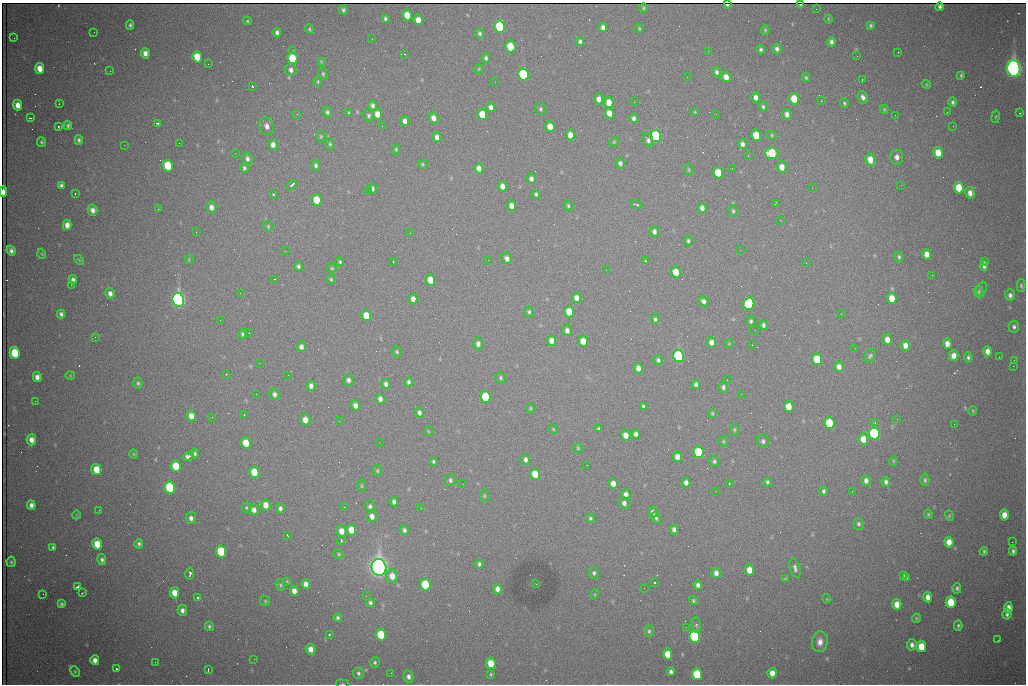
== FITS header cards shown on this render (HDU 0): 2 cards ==
NAXIS1  =                 1024 /fastest changing axis
NAXIS2  =                  682 /next to fastest changing axis

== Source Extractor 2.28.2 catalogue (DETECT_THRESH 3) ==
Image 1024 x 682 px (HDU 0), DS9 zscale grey, 1 PNG px = 1 image px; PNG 1028 x 686 px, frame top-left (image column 1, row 682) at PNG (2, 3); each listed source drawn as its Kron ellipse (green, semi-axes under 4 px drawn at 4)
Background 1940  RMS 26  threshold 78.9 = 3 sigma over >= 5 px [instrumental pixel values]
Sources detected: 430; all 430 listed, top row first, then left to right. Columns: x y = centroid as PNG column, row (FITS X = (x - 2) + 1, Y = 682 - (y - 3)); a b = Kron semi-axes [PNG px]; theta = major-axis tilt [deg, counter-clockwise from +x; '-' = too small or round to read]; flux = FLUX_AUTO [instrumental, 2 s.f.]
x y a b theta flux
727 5 3 2 - 1.7e+03
800 5 3 2 - 1.2e+03
940 7 4 3 - 3.0e+03
643 8 5 4 - 2.2e+03
816 9 2 2 - 8.1e+02
343 10 5 4 - 3.3e+03
407 15 5 5 - 2.8e+04
385 19 4 3 - 3.3e+03
828 19 5 3 - 1.6e+03
418 20 5 4 - 1.6e+04
247 21 4 3 - 2.1e+03
130 25 4 3 - 3.2e+03
871 25 3 3 - 2.8e+03
500 26 6 5 - 2.1e+05
603 27 5 4 - 7.2e+03
639 28 4 3 - 1.9e+03
309 29 5 4 - 2.5e+03
765 30 5 4 - 2.1e+03
94 32 2 2 - 1.2e+03
277 33 5 4 - 5.6e+03
480 33 5 4 - 3.7e+03
14 38 3 2 - 1.6e+03
372 39 2 2 - 1.1e+03
580 42 4 4 - 4.6e+03
831 42 4 4 - 5.7e+03
510 47 6 5 - 6.5e+04
761 49 4 3 - 3.8e+03
777 49 5 4 - 5.3e+03
293 50 2 2 - 9.6e+02
708 51 2 2 - 8.2e+02
898 52 2 2 - 1.1e+03
145 53 5 4 - 9.2e+03
405 54 3 2 - 1.3e+03
857 56 2 2 - 2.3e+03
197 57 6 5 - 3.7e+04
292 58 6 5 - 8.5e+04
486 58 5 4 - 4.3e+03
321 61 4 3 - 1.7e+03
208 64 2 2 - 2.9e+03
40 68 5 4 - 2.0e+04
479 69 4 3 - 1.6e+03
1014 69 8 6 -75 1.4e+06
291 70 6 5 - 6.9e+03
110 71 2 2 - 8.7e+02
717 72 5 4 - 4.6e+03
323 74 6 4 -80 2.7e+03
523 74 6 5 - 2.5e+05
961 75 4 3 - 2.3e+03
687 77 2 2 - 9.8e+02
726 77 5 4 - 1.4e+04
806 78 4 3 - 2.3e+03
862 79 3 2 - 3.9e+03
318 82 5 3 - 2.3e+03
495 82 2 2 - 6.8e+02
926 84 4 3 - 1.6e+03
252 86 3 3 - 9.4e+04
756 97 5 4 - 8.9e+03
863 97 6 4 -66 6.9e+03
599 99 5 4 - 1.1e+04
794 99 6 5 - 4.0e+04
821 101 2 2 - 1.3e+03
609 102 5 4 - 2.3e+04
634 102 2 2 - 1.0e+03
953 102 5 4 - 3.3e+03
844 103 5 4 - 2.9e+03
59 104 2 2 - 1.1e+03
18 105 5 4 - 1.4e+04
373 105 5 4 - 5.3e+03
491 107 5 4 - 7.0e+03
763 107 5 4 - 3.3e+03
541 109 6 5 - 3.4e+03
884 109 4 4 - 1.9e+03
327 112 5 4 - 3.7e+03
695 112 3 3 - 1.6e+03
947 112 2 2 - 3.2e+03
349 113 4 3 - 2.3e+03
609 113 5 4 - 1.6e+04
1020 113 3 2 - 3.3e+03
297 114 3 2 - 2.7e+03
377 114 5 4 - 1.8e+04
482 114 6 5 - 3.8e+04
716 114 2 2 - 8.4e+02
787 114 5 4 - 7.8e+03
895 115 2 2 - 8.2e+02
369 116 6 5 - 3.6e+03
996 117 6 3 81 2.0e+03
30 118 3 2 - 2.2e+03
433 118 5 4 - 1.2e+04
634 118 5 4 - 5.4e+03
405 121 5 4 - 9.3e+03
158 123 4 3 - 6.7e+03
68 125 4 4 - 3.3e+03
58 126 3 3 - 2.0e+03
267 126 9 7 -67 1.1e+04
382 126 2 2 - 1.7e+03
953 126 2 2 - 7.7e+02
550 127 5 4 - 2.1e+04
570 135 5 4 - 1.4e+04
756 135 6 5 - 4.5e+04
772 135 5 4 - 2.3e+03
656 136 6 5 - 2.3e+05
321 137 6 4 88 2.6e+03
437 137 5 4 - 8.8e+03
79 140 5 4 - 3.7e+03
648 140 7 5 -63 4.9e+03
41 142 5 4 - 2.7e+03
614 142 5 4 - 1.9e+03
179 143 2 2 - 3.8e+03
330 144 5 4 - 2.6e+03
742 144 5 4 - 6.7e+03
124 145 2 2 - 1.6e+03
273 145 5 5 - 9.7e+03
396 149 5 4 - 2.4e+03
235 153 3 2 - 1.2e+03
772 153 7 6 - 8.5e+04
938 153 5 5 - 2.8e+04
748 156 2 2 - 9.9e+02
897 157 7 6 - 9.7e+03
247 159 6 5 - 5.4e+03
870 160 6 5 - 2.4e+04
620 163 5 4 - 5.6e+03
422 164 5 4 - 2.3e+03
316 165 5 4 - 4.4e+03
168 166 6 5 - 8.7e+04
782 167 6 5 - 1.5e+04
244 168 4 3 - 3.7e+03
479 168 5 4 - 1.2e+04
732 168 2 2 - 8.6e+02
689 170 6 3 -89 1.9e+03
718 173 6 5 - 4.1e+04
531 179 5 4 - 6.6e+03
61 185 4 4 - 4.2e+03
292 185 6 2 44 4.1e+03
901 185 3 2 - 1.7e+03
502 186 5 4 - 1.1e+04
812 188 2 2 - 3.1e+03
959 188 6 5 - 4.1e+04
372 189 5 4 - 5.0e+03
368 190 2 2 - 8.6e+03
3 192 5 3 - 1.4e+04
75 193 3 2 - 2.1e+03
970 193 6 5 - 1.0e+04
273 194 3 3 - 2.1e+03
536 194 4 3 - 3.2e+03
317 200 5 5 - 4.6e+04
775 204 3 2 - 1.4e+03
636 205 6 2 -18 3.4e+03
511 206 5 4 - 1.1e+04
568 206 5 4 - 2.7e+03
211 207 6 5 - 8.6e+03
702 208 5 4 - 8.1e+03
158 209 2 2 - 1.0e+03
92 210 5 5 - 8.7e+03
733 211 5 5 - 2.8e+03
780 220 3 2 - 2.4e+03
67 225 5 4 - 1.2e+04
268 227 6 4 -65 2.0e+03
196 232 2 2 - 8.8e+02
654 232 5 4 - 6.3e+03
410 233 2 2 - 7.7e+02
688 241 5 4 - 3.0e+03
740 250 2 2 - 9.4e+02
11 251 5 4 - 5.5e+03
285 251 2 2 - 8.6e+02
42 254 5 3 - 1.5e+03
927 254 5 4 - 1.4e+04
899 257 5 4 - 3.2e+03
507 258 6 5 - 7.7e+03
189 259 4 4 - 1.7e+03
79 260 6 3 -44 1.7e+03
488 260 2 2 - 1.8e+03
645 261 3 2 - 2.8e+03
340 262 4 4 - 2.8e+03
393 262 2 2 - 9.8e+02
984 262 3 2 - 1.8e+03
806 263 3 2 - 1.4e+03
298 266 4 4 - 4.0e+03
984 266 5 4 - 5.3e+03
332 268 5 4 - 2.0e+03
606 270 2 2 - 1.2e+03
676 272 5 5 - 3.1e+04
932 275 2 2 - 1.1e+03
274 279 3 2 - 2.1e+03
331 279 4 3 - 2.3e+03
73 280 5 4 - 5.2e+03
430 280 5 4 - 2.9e+04
71 285 2 2 - 7.1e+03
1021 286 6 4 -88 2.9e+03
981 289 7 5 66 3.0e+03
979 292 5 5 - 2.8e+03
110 293 5 4 - 7.9e+03
240 293 2 2 - 8.0e+02
1010 295 6 5 - 6.0e+03
577 298 5 4 - 1.5e+04
892 298 6 4 -77 2.4e+04
413 299 5 4 - 1.0e+04
178 300 7 5 -78 9.8e+05
703 301 5 4 - 5.7e+03
749 304 6 5 - 1.6e+05
529 312 5 4 - 3.1e+03
569 312 5 5 - 3.9e+04
61 314 4 4 - 4.2e+03
841 314 2 2 - 2.6e+03
366 316 5 5 - 3.5e+04
655 319 5 4 - 3.6e+03
220 320 2 2 - 8.2e+02
751 321 5 4 - 3.5e+03
763 325 5 4 - 4.6e+03
1014 327 6 5 - 4.5e+03
567 330 6 5 - 6.8e+03
755 330 3 2 - 1.3e+03
249 333 2 2 - 9.6e+02
243 334 5 4 - 3.9e+03
95 337 2 2 - 1.1e+03
887 340 5 4 - 1.6e+04
552 341 5 4 - 1.4e+04
583 341 5 5 - 2.4e+04
711 342 5 4 - 9.8e+03
729 343 5 3 - 1.5e+03
478 344 6 5 - 7.0e+03
947 344 5 4 - 1.2e+04
752 345 2 2 - 4.3e+03
905 345 5 5 - 1.2e+04
301 347 5 4 - 6.7e+03
855 348 2 2 - 6.4e+02
987 351 5 4 - 1.2e+04
397 352 5 5 - 2.6e+03
15 353 6 5 - 8.6e+04
954 355 5 4 - 1.3e+04
679 356 6 5 - 4.5e+05
870 356 7 5 53 3.9e+03
968 357 5 4 - 3.6e+03
999 357 2 2 - 8.8e+02
817 359 6 5 - 7.5e+04
658 360 5 4 - 4.3e+03
1014 360 3 2 - 2.5e+03
259 363 2 2 - 1.8e+03
1013 366 2 2 - 2.2e+04
839 367 5 4 - 1.1e+04
638 368 5 4 - 1.0e+04
226 374 3 2 - 6.4e+03
288 375 2 2 - 1.4e+03
70 376 5 3 - 1.5e+03
37 377 5 4 - 9.3e+03
501 378 6 5 - 2.9e+03
348 380 5 5 - 6.3e+03
727 380 2 2 - 1.1e+03
409 382 4 3 - 4.3e+03
138 383 5 4 - 3.4e+03
386 384 5 4 - 6.6e+03
696 384 5 4 - 4.8e+03
311 386 5 4 - 8.0e+03
723 387 6 4 -81 4.8e+03
256 394 2 2 - 1.8e+03
274 394 6 5 - 6.1e+03
741 394 2 2 - 8.9e+02
486 397 6 5 - 1.0e+05
380 399 5 4 - 8.1e+03
35 401 3 2 - 1.7e+03
355 405 5 4 - 9.8e+03
643 406 4 3 - 2.8e+03
789 407 5 5 - 2.6e+04
530 408 5 4 - 2.2e+03
973 411 5 3 - 1.8e+03
419 413 5 4 - 5.7e+03
712 413 4 3 - 2.2e+03
244 415 2 2 - 1.1e+03
191 416 5 4 - 1.6e+04
212 417 2 2 - 8.7e+02
897 419 2 2 - 1.1e+03
305 420 5 5 - 1.4e+04
339 421 3 2 - 1.4e+03
829 423 6 5 - 9.4e+04
875 423 4 4 - 3.0e+03
954 424 2 2 - 9.4e+03
553 429 5 4 - 1.7e+03
599 429 4 3 - 3.7e+03
734 430 6 4 89 2.6e+03
428 431 5 3 - 1.6e+03
874 433 6 5 - 3.5e+05
636 434 4 4 - 7.1e+03
626 435 5 4 - 1.6e+04
863 439 5 5 - 2.6e+04
31 440 5 5 - 1.2e+04
723 441 5 3 - 2.1e+03
763 441 6 6 - 4.8e+03
379 442 2 2 - 7.2e+02
246 443 5 5 - 3.5e+04
578 448 5 5 - 2.3e+03
698 452 6 5 - 1.1e+05
195 453 5 4 - 3.8e+03
134 454 5 3 - 1.7e+03
188 456 5 4 - 1.0e+04
677 457 5 4 - 1.5e+04
525 460 5 4 - 5.8e+03
433 461 4 4 - 3.0e+03
714 461 5 5 - 3.7e+03
893 461 4 4 - 1.8e+03
587 465 2 2 - 5.4e+03
176 466 6 5 - 5.4e+04
96 469 5 5 - 3.3e+04
377 471 5 4 - 2.6e+03
254 472 6 5 - 4.5e+04
535 474 6 5 - 3.4e+04
450 480 6 5 - 4.7e+03
866 480 5 4 - 7.5e+03
925 480 6 4 -90 3.3e+03
686 482 5 4 - 8.7e+03
767 482 4 3 - 3.4e+03
886 482 5 4 - 4.9e+03
729 483 3 2 - 1.2e+03
463 484 3 2 - 1.3e+03
613 484 5 4 - 1.5e+04
362 486 6 3 89 2.0e+03
170 488 6 5 - 2.3e+05
716 491 2 2 - 2.3e+03
824 491 4 3 - 3.7e+03
852 491 3 2 - 1.5e+03
626 494 5 4 - 9.2e+03
484 496 6 4 -85 2.4e+03
394 502 5 4 - 5.5e+03
624 503 5 5 - 6.2e+03
31 505 5 4 - 7.1e+03
266 505 5 5 - 1.9e+04
370 506 6 5 - 4.5e+03
344 507 2 2 - 4.3e+03
246 508 5 4 - 2.8e+03
280 508 5 4 - 5.2e+03
421 508 2 2 - 7.9e+02
99 510 2 2 - 1.0e+03
254 510 5 5 - 8.7e+03
653 512 5 5 - 6.5e+03
928 514 5 3 - 2.3e+03
76 515 4 3 - 1.2e+03
1004 515 5 4 - 2.0e+04
372 516 5 5 - 1.0e+04
949 516 5 4 - 2.0e+03
191 518 6 5 - 7.3e+03
590 518 5 4 - 3.0e+03
656 518 5 4 - 3.7e+03
859 524 6 5 - 3.7e+03
674 529 5 4 - 6.6e+03
351 530 5 5 - 2.4e+04
404 530 5 4 - 4.7e+03
341 531 6 5 - 1.6e+04
287 535 3 2 - 1.2e+03
341 540 4 3 - 4.1e+03
949 542 5 4 - 1.9e+04
1012 542 2 2 - 8.1e+02
97 544 6 5 - 3.3e+04
139 544 5 4 - 3.9e+03
53 547 4 3 - 3.3e+03
221 551 6 5 - 9.7e+04
984 551 4 3 - 2.5e+03
1013 551 4 4 - 4.1e+03
339 554 5 4 - 2.5e+03
102 560 5 4 - 4.2e+03
11 562 5 4 - 2.7e+03
479 564 4 4 - 4.3e+03
379 567 8 7 - 1.8e+06
795 568 9 5 -72 5.7e+03
749 570 5 5 - 2.3e+04
594 573 6 5 - 4.2e+03
716 573 5 4 - 8.7e+03
190 574 6 3 81 8.4e+03
904 575 2 2 - 1.0e+03
392 576 6 5 - 2.0e+04
906 578 2 2 - 9.8e+02
785 579 4 3 - 1.9e+03
287 581 4 3 - 1.7e+03
654 583 3 3 - 1.0e+05
306 584 5 4 - 1.0e+04
536 584 2 2 - 1.1e+03
280 585 6 4 -71 2.8e+03
425 585 6 5 - 1.3e+05
698 585 4 4 - 6.1e+03
78 586 4 3 - 8.4e+03
644 588 2 2 - 1.1e+03
957 588 5 4 - 3.1e+03
497 589 5 4 - 8.7e+03
294 591 5 4 - 1.1e+04
82 593 3 2 - 5.5e+03
174 593 5 4 - 2.1e+04
43 594 2 2 - 9.7e+03
595 594 5 3 - 1.7e+03
366 596 2 2 - 1.0e+03
197 597 2 2 - 1.7e+03
928 597 5 4 - 1.1e+04
827 599 4 3 - 1.5e+03
693 600 5 4 - 2.7e+03
265 601 5 5 - 2.6e+03
951 602 6 5 - 6.3e+04
370 603 4 3 - 4.2e+03
61 604 4 3 - 3.1e+03
897 604 5 4 - 1.8e+04
1008 608 6 4 81 1.4e+04
182 610 5 5 - 7.0e+03
1007 614 5 4 - 4.8e+03
338 618 4 4 - 3.4e+03
916 618 4 4 - 1.9e+03
696 625 8 5 -81 3.9e+03
958 625 5 4 - 3.1e+03
209 626 4 4 - 3.0e+03
686 627 2 2 - 8.9e+02
649 631 5 4 - 3.3e+03
329 634 3 3 - 5.5e+03
381 635 6 5 - 6.8e+04
695 636 6 5 - 3.3e+05
998 640 2 2 - 1.2e+03
820 642 10 8 82 1.2e+04
912 645 5 4 - 7.0e+03
921 646 6 5 - 4.0e+04
311 649 5 5 - 1.3e+04
667 654 5 4 - 2.5e+04
254 659 2 2 - 5.6e+03
95 660 5 4 - 9.0e+03
155 662 2 2 - 1.1e+03
375 662 5 5 - 3.1e+03
491 663 5 5 - 3.4e+04
116 669 3 2 - 2.0e+03
208 670 3 2 - 1.9e+03
75 672 6 4 -64 2.2e+03
671 672 4 3 - 4.8e+03
358 673 6 5 - 4.1e+03
391 673 2 2 - 8.3e+02
772 673 5 4 - 1.6e+04
491 674 3 3 - 2.1e+03
697 674 6 5 - 8.7e+04
408 677 6 5 - 6.5e+03
342 684 6 3 -8 1.8e+03
At the frame edge (FLAGS 8, measured only in part): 2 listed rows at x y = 3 192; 342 684

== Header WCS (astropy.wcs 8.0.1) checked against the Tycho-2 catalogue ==
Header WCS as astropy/WCSLIB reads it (CRVAL/CRPIX/CD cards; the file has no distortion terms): RA---TAN/DEC--TAN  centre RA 06:56:19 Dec +31:26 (104.08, +31.43 deg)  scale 1.44 arcsec/px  FOV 24.5' x 16.3'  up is -93 deg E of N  parity flipped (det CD > 0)
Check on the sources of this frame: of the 60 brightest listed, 11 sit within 2.2 arcsec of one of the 16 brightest Tycho-2 stars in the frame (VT <= 13.07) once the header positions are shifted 0.42 arcsec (0.06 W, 0.42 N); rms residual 1.31 arcsec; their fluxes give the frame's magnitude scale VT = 24.91 - 2.5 log10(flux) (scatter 0.12 mag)
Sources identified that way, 11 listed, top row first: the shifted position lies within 2.2 arcsec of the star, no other Tycho-2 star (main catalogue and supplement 1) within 4.4 arcsec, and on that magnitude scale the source's flux lands within +1.5 / -3 mag of the star's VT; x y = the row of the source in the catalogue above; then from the Tycho-2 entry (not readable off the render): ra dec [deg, ICRS J2000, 3 dp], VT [Tycho-2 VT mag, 2 dp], TYC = Tycho-2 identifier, HIP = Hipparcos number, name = IAU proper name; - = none
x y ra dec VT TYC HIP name
523 74 103.952 +31.434 11.53 2437-424-1 - -
656 136 103.978 +31.488 11.51 2437-421-1 - -
772 153 103.984 +31.534 11.82 2437-428-1 - -
168 166 104.002 +31.294 13.07 2437-1012-1 - -
178 300 104.065 +31.301 9.89 2437-425-1 - -
749 304 104.055 +31.528 12.03 2437-1294-1 - -
679 356 104.081 +31.501 10.83 2437-37-1 - -
874 433 104.112 +31.580 11.47 2437-71-1 - -
379 567 104.185 +31.385 8.52 2437-370-1 33393 -
425 585 104.192 +31.404 11.68 2437-91-1 - -
695 636 104.211 +31.512 11.03 2437-937-1 - -